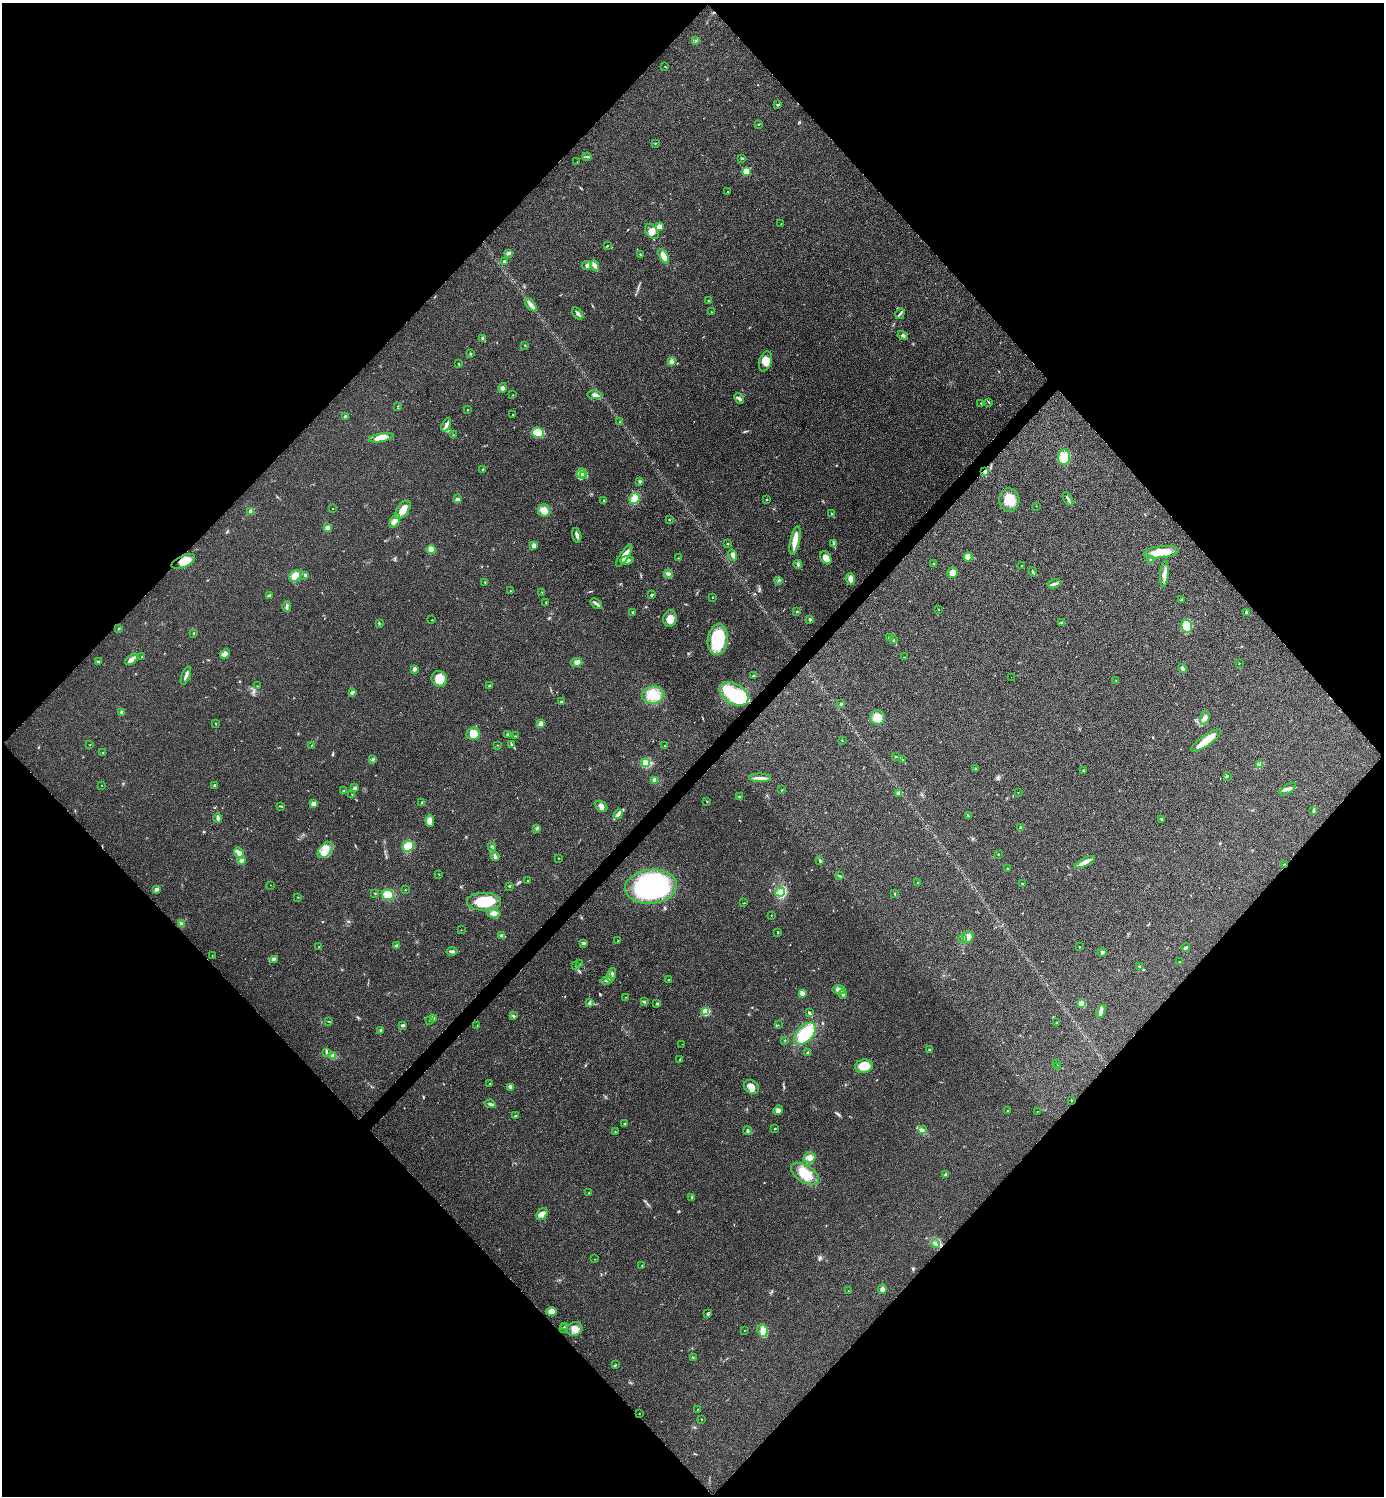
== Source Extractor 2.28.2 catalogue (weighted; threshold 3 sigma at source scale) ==
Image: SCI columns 159-5683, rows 7-5981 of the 5984 x 5984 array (HDU 1 of 3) = the unmasked area's bounding box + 8 px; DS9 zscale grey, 4 x 4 block average (1 PNG px = mean of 4 x 4 image px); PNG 1386 x 1498 px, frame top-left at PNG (2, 3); each listed source drawn as its Kron ellipse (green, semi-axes under 4 px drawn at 4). Shown black and unused: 51% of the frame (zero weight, under 3 of 4 exposures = <1% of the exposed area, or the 3 px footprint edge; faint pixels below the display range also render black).
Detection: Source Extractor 2.28.2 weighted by HDU 2 'WHT'. Background 0.0208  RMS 0.0056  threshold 0.0253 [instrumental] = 3 sigma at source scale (4.5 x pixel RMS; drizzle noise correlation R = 1.50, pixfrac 1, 0.05/0.05 arcsec/px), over >= 5 px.
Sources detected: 333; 1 inside a brighter object's white glare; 1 cosmic-ray / hot-pixel residue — neither listed nor drawn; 4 coinciding with a brighter row at this scale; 15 inside a brighter listed object's ellipse — not listed separately; the other 312 listed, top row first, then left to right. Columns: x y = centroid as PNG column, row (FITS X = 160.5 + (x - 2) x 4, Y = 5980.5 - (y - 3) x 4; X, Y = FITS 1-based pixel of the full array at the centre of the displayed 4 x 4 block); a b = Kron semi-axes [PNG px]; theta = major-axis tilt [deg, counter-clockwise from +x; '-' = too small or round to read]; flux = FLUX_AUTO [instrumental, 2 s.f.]
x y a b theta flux
696 40 3 2 - 2.9
665 66 2 2 - 1.5
777 105 3 2 - 4.4
758 124 2 2 - 1.6
656 143 2 2 - 1.1
587 157 4 2 - 4.1
741 158 2 2 - 1.5
577 162 2 2 - 0.75
746 171 2 2 - 140
728 191 2 2 - 4.1
781 224 2 2 - 1.2
659 227 2 2 - 34
652 231 8 5 -53 19
607 246 3 2 - 2.2
508 253 4 2 - 4.3
640 254 2 2 - 1.8
664 256 8 4 -61 24
505 262 3 3 - 6.7
587 265 5 3 - 5.8
594 265 6 3 -65 10
708 300 2 2 - 1.4
531 305 8 3 -49 17
712 312 2 2 - 1.4
578 314 7 2 -51 12
900 314 5 2 - 5.3
903 336 5 2 - 4.7
483 338 3 2 - 5
525 345 2 2 - 2.3
470 354 3 2 - 2.8
671 361 3 3 - 5.4
765 361 10 6 71 28
459 364 2 2 - 2.7
502 388 4 4 - 9.5
513 395 2 2 - 1.4
595 395 7 3 -10 10
739 398 6 3 -45 7.1
988 402 3 2 - 1.9
981 403 2 2 - 0.84
398 406 2 2 - 0.66
468 410 2 2 - 3.8
513 415 2 2 - 1.5
345 416 3 2 - 2.8
620 422 2 2 - 1.5
446 425 7 2 65 15
538 433 6 5 - 59
453 435 2 2 - 0.92
381 438 13 4 11 37
1064 457 7 6 - 55
483 469 3 2 - 3
985 471 3 2 - 8.4
581 473 5 3 - 12
584 476 3 3 - 6.4
640 481 3 2 - 3
634 498 5 5 - 33
457 499 3 2 - 4.2
766 499 2 2 - 3.3
1068 499 7 2 -59 8.3
604 500 2 2 - 2.1
1009 500 11 10 - 50
1036 506 2 2 - 0.85
333 509 2 2 - 1.8
403 510 10 5 55 44
544 510 6 6 - 31
251 511 2 2 - 57
831 514 2 2 - 1.5
669 520 2 2 - 1.8
395 521 7 4 58 20
327 528 3 3 - 12
577 535 7 3 -75 10
795 541 14 5 77 34
727 544 2 2 - 2.6
834 544 3 2 - 4.3
534 545 2 2 - 46
431 549 4 3 - 24
1161 552 18 6 6 50
732 555 6 4 -76 11
624 556 13 4 57 38
968 557 4 4 - 34
678 558 2 2 - 1.5
826 558 7 5 -54 21
627 560 6 4 10 13
1151 560 3 2 - 8.5
183 561 12 6 24 50
934 563 2 2 - 2.4
798 565 4 2 - 4.8
1022 565 2 2 - 1
1033 572 4 2 - 2.8
953 573 5 5 - 26
668 574 4 3 - 8.8
1164 574 13 4 85 20
305 575 2 2 - 13
295 576 6 5 - 34
850 579 6 3 -87 20
778 580 4 2 - 3
485 582 2 2 - 1.5
1054 584 7 3 17 8.4
510 591 2 2 - 2.6
542 592 2 2 - 1.5
652 595 3 2 - 3.2
269 596 3 3 - 5
712 597 2 2 - 4.3
1181 599 3 2 - 2.3
546 603 3 2 - 1.9
596 604 6 3 -39 8.7
287 606 5 2 - 5.8
938 610 2 2 - 1.3
797 611 2 2 - 3.2
633 612 2 2 - 7.1
1246 612 4 2 - 5.9
670 619 8 7 - 27
810 619 3 2 - 4.4
432 620 2 2 - 1
379 623 3 2 - 3
1061 623 2 2 - 2.5
1187 626 6 5 - 80
119 629 2 2 - 2.8
194 633 2 2 - 2.2
889 638 4 2 - 4.7
718 639 16 10 83 160
893 640 3 2 - 2.1
225 654 5 4 - 10
142 657 2 2 - 1.1
904 657 2 2 - 1.1
132 659 7 3 36 24
98 662 4 2 - 5.5
576 662 6 4 -2 11
1239 663 2 2 - 1.5
1182 668 5 3 - 7.2
414 669 4 3 - 7.9
186 676 9 2 70 13
754 676 3 2 - 3.1
1011 677 2 2 - 0.45
439 679 8 7 - 52
1116 681 3 2 - 1.3
257 686 2 2 - 1.3
489 686 3 2 - 6.2
352 692 2 2 - 27
734 694 16 10 -31 190
653 695 11 8 12 59
561 702 2 2 - 3.7
841 704 3 2 - 2.9
121 712 3 2 - 3.9
877 718 7 7 - 41
1205 718 7 4 70 18
216 724 2 2 - 1
541 724 3 3 - 15
473 734 7 6 - 41
508 734 2 2 - 4
515 736 2 2 - 1.5
842 740 2 2 - 1.2
1206 740 18 5 36 53
511 744 2 2 - 2.2
90 745 2 2 - 1.4
312 745 2 2 - 1.3
498 745 2 2 - 0.56
665 746 2 2 - 2
103 752 2 2 - 3.1
896 756 2 2 - 1.7
372 759 2 2 - 1.9
903 760 3 2 - 2.6
646 763 4 3 - 9.9
1259 765 3 3 - 7.7
975 768 2 2 - 2.7
1084 770 3 2 - 1.7
1227 776 3 2 - 2.5
760 778 11 3 1 16
655 780 3 3 - 18
102 785 2 2 - 0.84
214 785 2 2 - 4.2
355 788 3 2 - 7.7
1288 789 9 3 32 12
782 790 2 2 - 1.8
343 791 2 2 - 1.7
1018 792 2 2 - 0.88
898 793 4 2 - 3.1
352 795 2 2 - 1.4
739 797 3 2 - 2.8
707 801 2 2 - 1.9
422 803 3 2 - 6.8
313 804 3 3 - 18
281 806 4 2 - 2.3
601 806 6 5 - 13
1313 811 2 2 - 1.2
618 814 5 4 - 9.1
968 816 2 2 - 1.3
218 818 5 3 - 7.7
1162 819 4 2 - 4.1
430 821 6 3 -85 14
1020 827 4 2 - 2.2
537 828 3 2 - 4.3
408 846 6 5 - 49
491 846 2 2 - 1.6
325 850 9 6 49 33
239 853 6 3 -55 26
998 854 2 2 - 1.9
495 856 5 3 - 9.5
558 858 2 2 - 1.5
241 860 3 3 - 7.6
820 861 3 2 - 3.7
1085 862 10 3 26 25
1284 864 3 2 - 1.5
1008 869 3 2 - 3.5
439 874 2 2 - 1
839 876 2 2 - 1.5
527 881 2 2 - 1.3
918 882 2 2 - 0.97
1022 884 3 2 - 2.2
270 885 2 2 - 0.65
509 886 2 2 - 1.9
651 887 26 17 6 510
156 889 2 2 - 25
405 890 2 2 - 1.8
780 892 5 4 - 16
375 893 2 2 - 1.9
894 894 3 2 - 1.9
388 895 6 5 - 40
298 897 2 2 - 1.8
484 902 17 9 0 110
744 903 2 2 - 1.2
494 913 7 4 -14 14
771 915 2 2 - 1.2
181 924 2 2 - 2.7
461 930 2 2 - 0.83
778 932 3 2 - 1.7
501 936 3 3 - 6.3
968 937 6 5 - 18
963 939 2 2 - 1.3
618 941 3 2 - 2.5
583 943 4 2 - 3.8
396 946 2 2 - 20
318 947 2 2 - 0.68
1079 947 2 2 - 1.2
1186 947 4 3 - 5.9
452 951 5 3 - 7.5
1102 952 5 2 - 4.2
212 955 2 2 - 0.84
274 959 3 2 - 4.7
1179 962 2 2 - 1.7
579 964 2 2 - 1.3
576 965 2 2 - 1.9
1140 967 3 2 - 2.9
611 975 7 2 75 7.7
607 980 5 3 - 8.4
669 980 2 2 - 1.1
839 990 6 4 -1 15
802 993 4 3 - 10
843 994 5 3 - 6.8
625 997 2 2 - 1.1
589 1002 2 2 - 1.8
644 1002 3 2 - 2.6
657 1003 3 2 - 4
1082 1003 4 3 - 20
1101 1011 7 4 71 11
706 1012 4 4 - 47
809 1013 4 2 - 5.4
513 1016 3 2 - 3.9
434 1018 3 2 - 2.5
429 1020 2 2 - 2
329 1021 2 2 - 1.2
1057 1022 2 2 - 1.3
402 1025 4 3 - 5.5
477 1025 2 2 - 1
778 1025 2 2 - 1
381 1030 2 2 - 2.4
805 1034 13 8 46 120
784 1040 2 2 - 1.2
682 1044 2 2 - 0.45
929 1049 2 2 - 2.4
326 1052 2 2 - 1.8
808 1052 2 2 - 2.8
333 1056 3 3 - 12
680 1060 3 2 - 2.8
1057 1063 2 2 - 0.89
864 1066 9 6 11 53
1058 1066 2 2 - 1.6
490 1083 2 2 - 1.2
510 1087 4 3 - 10
751 1087 8 6 -30 22
1071 1100 2 2 - 2.4
490 1104 5 3 - 8.1
778 1110 5 4 - 8.7
1007 1111 2 2 - 1.5
1037 1111 2 2 - 0.96
516 1116 3 2 - 3.1
624 1123 2 2 - 1.6
774 1129 2 2 - 2
922 1130 3 2 - 2.9
615 1131 2 2 - 1.1
748 1131 4 2 - 5.4
809 1157 6 5 - 16
805 1174 16 8 -32 60
946 1175 4 3 - 7.4
589 1193 2 2 - 1.5
692 1198 3 2 - 4.7
542 1214 7 4 51 19
935 1244 4 2 - 4.9
595 1259 2 2 - 1.1
642 1266 2 2 - 1.1
882 1289 5 3 - 12
848 1291 2 2 - 0.63
551 1311 5 4 - 25
708 1314 3 2 - 3.3
564 1327 2 2 - 1.6
563 1328 2 2 - 1.8
574 1329 8 6 18 24
744 1331 2 2 - 0.96
763 1331 6 5 - 19
693 1358 2 2 - 1.7
615 1365 3 2 - 2.5
698 1409 2 2 - 1.2
639 1413 2 2 - 1.1
701 1419 2 2 - 0.99
Overlapping masked pixels (flux is a lower limit): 3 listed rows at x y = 985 471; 183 561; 1284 864
Diffuse or blended objects may show on this block-average render without a row.